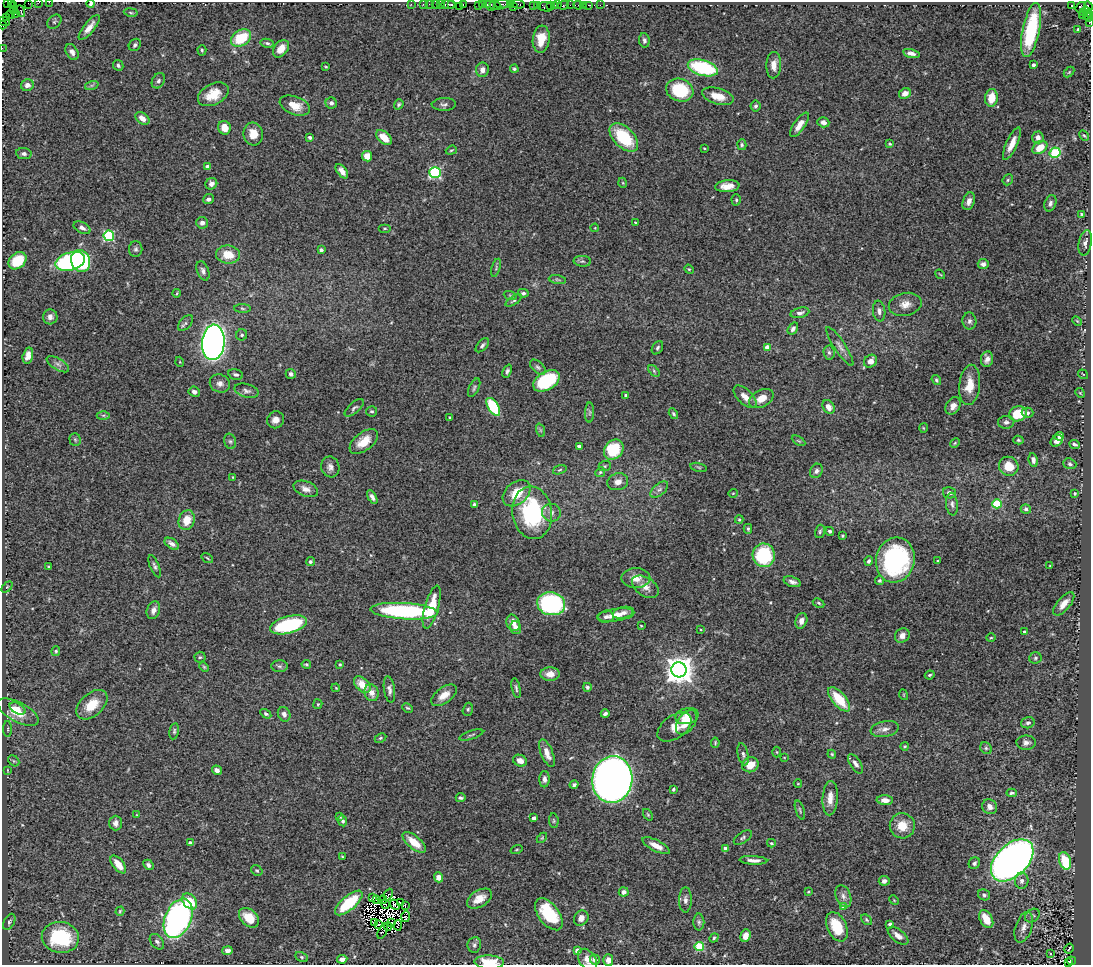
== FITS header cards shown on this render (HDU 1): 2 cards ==
NAXIS1  =                 1089
NAXIS2  =                  963

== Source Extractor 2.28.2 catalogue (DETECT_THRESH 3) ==
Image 1089 x 963 px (HDU 1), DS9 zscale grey, 1 PNG px = 1 image px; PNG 1093 x 967 px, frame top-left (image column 1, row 963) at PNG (2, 2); each listed source drawn as its Kron ellipse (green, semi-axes under 4 px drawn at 4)
Background 1.34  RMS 0.047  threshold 0.142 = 3 sigma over >= 5 px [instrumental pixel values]
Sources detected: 431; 13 with non-positive FLUX_AUTO (blend fragments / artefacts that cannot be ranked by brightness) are neither listed nor drawn; the other 418 listed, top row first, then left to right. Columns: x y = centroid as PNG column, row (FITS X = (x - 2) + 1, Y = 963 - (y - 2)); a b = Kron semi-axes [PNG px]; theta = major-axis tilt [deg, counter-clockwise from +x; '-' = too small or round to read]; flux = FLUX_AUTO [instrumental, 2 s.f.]
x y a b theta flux
11 2 3 2 - 20
39 2 2 2 - 38
49 2 2 2 - 50
7 3 2 2 - 24
28 3 2 2 - 67
91 4 4 3 - 8
411 4 2 2 - 49
423 4 2 2 - 83
429 4 2 2 - 44
451 4 3 3 - 160
463 4 3 2 - 94
487 4 2 2 - 39
502 4 7 2 1 410
511 4 4 2 - 78
518 4 6 3 -9 330
436 5 4 3 - 340
440 5 3 2 - 130
448 5 7 3 0 310
478 5 4 2 - 130
483 5 3 3 - 270
491 5 6 4 -70 240
537 5 3 2 - 100
551 5 3 2 - 210
554 5 3 3 - 110
558 5 2 2 - 84
564 5 5 3 - 160
570 5 2 2 - 25
578 5 5 3 - 150
583 5 2 2 - 23
589 5 5 2 - 74
600 5 2 2 - 24
1072 5 4 2 - 1300
14 6 3 2 - 100
459 6 2 2 - 37
495 6 6 3 -23 510
514 6 4 2 - 120
534 6 3 3 - 150
1088 6 5 3 - 87
546 7 8 4 -4 300
1081 7 6 4 53 200
14 9 3 2 - 52
21 11 6 3 -71 56
131 12 7 3 -9 3.9
1083 12 4 3 - 47
1087 12 6 3 -51 120
15 14 3 2 - 43
10 15 4 2 - 72
1086 15 3 2 - 84
1082 16 2 2 - 40
6 17 2 2 - 40
1089 17 4 2 - 98
4 21 6 3 -13 110
54 22 8 6 45 6.7
1089 22 4 2 - 90
3 25 4 2 - 65
89 28 15 5 51 26
1078 29 3 3 - 9.1
1031 30 27 8 78 210
241 38 11 7 31 110
541 39 13 8 83 51
644 40 7 5 -83 8.3
267 43 6 4 -11 6.4
135 45 7 5 48 7.8
2 48 2 2 - 33
281 49 10 6 52 32
202 50 5 4 - 4.3
72 52 8 5 -60 15
911 53 8 4 -13 13
118 65 5 5 - 6.8
774 65 13 7 87 27
1033 65 4 3 - 9.9
326 67 4 2 - 2.5
703 68 15 7 -16 280
514 69 4 4 - 5.1
482 70 7 6 - 19
1069 72 6 4 45 3.4
158 81 8 6 59 11
27 85 6 6 - 14
92 85 7 4 18 6.2
680 90 14 11 -19 150
905 93 6 5 - 23
213 94 16 10 27 59
718 96 16 8 -16 44
991 98 9 6 84 57
331 103 5 5 - 9.3
399 104 5 4 - 5.1
444 104 12 6 2 11
295 106 16 9 -21 41
756 106 5 5 - 7.2
142 118 8 5 -37 26
823 122 6 5 - 16
799 125 14 5 55 31
224 128 7 6 - 40
253 134 11 10 - 42
1084 135 5 4 - 4.2
310 137 4 3 - 7.1
624 137 17 10 -45 160
1038 137 6 6 - 14
384 138 9 5 -42 52
890 144 4 3 - 3.6
1012 144 18 5 65 36
742 145 5 4 - 5.4
1040 147 8 5 36 49
704 148 3 2 - 2.6
451 150 6 4 21 4.2
1055 153 5 5 - 210
24 154 7 5 -7 11
367 156 5 5 - 41
208 167 4 4 - 27
342 171 8 4 -52 18
435 172 5 5 - 390
1008 180 6 5 - 4.8
623 183 5 3 - 2.8
211 184 6 5 - 14
727 186 12 6 6 32
208 199 5 5 - 8.1
736 200 5 4 - 4.9
969 201 9 5 71 16
1050 203 8 5 72 9.2
1082 214 3 2 - 3.4
635 222 3 2 - 2.3
202 223 6 6 - 14
82 228 9 5 -28 13
385 228 6 3 0 3.7
595 228 4 3 - 2.6
109 236 5 5 - 320
1085 243 13 6 79 13
136 249 8 6 88 7.8
321 250 4 3 - 8
228 255 12 9 -7 55
17 261 10 7 39 91
70 261 15 9 17 440
81 261 11 9 -69 330
582 261 9 5 -2 6.9
983 264 5 5 - 12
496 268 9 4 73 5.4
689 269 5 4 - 3.4
203 271 10 6 -69 11
940 274 5 3 - 2.6
557 280 9 4 -9 5.7
177 293 4 3 - 3.1
523 293 5 4 - 6.8
510 295 7 4 -19 4.6
514 301 9 4 33 5.7
905 304 17 11 13 30
242 308 8 4 -2 5.9
879 311 10 6 -82 13
800 313 9 5 14 11
50 317 7 7 - 12
969 321 8 7 - 10
1077 321 5 3 - 3.3
185 323 9 5 48 9.3
793 329 6 4 56 10
242 335 6 5 - 6.1
213 342 18 11 86 2400
482 345 8 4 48 7.1
840 346 23 5 -57 17
767 347 4 4 - 41
657 348 7 5 59 6.5
829 352 7 5 -85 7.2
28 356 8 5 77 21
987 359 8 6 82 16
870 361 7 6 - 21
180 362 5 3 - 2.6
58 364 12 5 -31 12
538 367 9 5 -44 8.6
507 371 7 4 68 7.9
654 371 7 4 -46 4.7
291 374 5 5 - 9.4
1083 374 5 3 - 2.3
236 375 7 5 -16 8.3
936 380 5 4 - 5.2
546 381 14 9 31 240
220 383 10 9 - 18
970 385 20 10 83 60
474 388 10 5 65 6.5
246 391 12 6 -15 12
194 392 6 5 - 11
1080 393 5 4 - 3.1
626 395 4 3 - 10
745 397 14 7 -44 25
761 399 13 8 27 34
953 406 9 7 59 20
493 407 10 5 -58 190
828 407 7 5 -54 23
354 408 12 5 42 8
372 411 5 5 - 5.7
590 412 10 4 89 6.9
1027 413 6 5 - 6
673 414 6 4 -58 4.8
1018 414 9 7 15 91
103 415 6 4 0 5.8
450 417 3 2 - 2.9
276 420 9 8 - 22
1006 422 8 6 4 9.7
923 428 5 3 - 2.8
540 430 7 4 -71 5.2
1059 436 5 4 - 13
75 439 6 5 - 4.6
1018 440 5 4 - 4.1
230 441 8 6 -73 6.7
799 441 7 3 -30 3.8
1057 441 7 5 37 21
364 442 16 9 38 49
955 443 5 4 - 3.7
1075 444 6 3 -22 6.9
579 446 4 3 - 7.1
614 450 11 9 49 160
1033 460 7 4 -80 15
1070 464 6 5 - 7.5
605 466 6 5 - 5.2
1009 466 10 9 - 57
330 467 10 9 - 16
699 467 8 3 -13 4.3
560 470 7 4 19 4.7
816 471 7 6 - 9.3
600 472 5 4 - 4.8
233 477 4 3 - 3
618 482 10 8 14 23
306 489 13 7 -20 20
659 489 10 5 40 12
517 493 16 11 40 72
733 493 5 3 - 2.6
950 493 7 5 -12 12
1075 493 3 3 - 5.8
372 497 7 4 -60 11
474 504 3 3 - 6.7
952 504 11 6 -85 11
997 504 4 4 - 150
1026 509 5 4 - 10
532 513 26 20 -81 340
551 513 9 9 - 17
739 519 4 4 - 3.7
187 520 10 8 71 49
748 529 5 3 - 5.2
820 531 7 5 75 5.6
830 531 4 4 - 6.9
842 536 3 3 - 3.4
172 544 8 5 -33 14
764 555 12 11 - 200
207 558 6 3 -36 3.4
895 560 22 19 75 410
310 561 5 4 - 6.6
869 561 4 4 - 7.7
938 561 3 3 - 3.5
155 566 12 4 -67 8.7
1050 566 3 2 - 2.8
48 567 3 2 - 3.2
636 578 14 10 0 34
879 581 4 4 - 5.6
792 582 9 5 -17 12
7 587 6 4 45 3.7
645 587 15 9 -33 27
819 603 6 4 -28 5
551 604 14 11 -11 500
1064 604 14 6 49 30
432 607 22 7 74 84
153 610 9 6 71 16
404 611 34 8 -3 460
623 613 11 5 13 14
616 615 19 6 9 35
606 617 8 6 4 9.8
801 621 8 5 71 18
513 623 8 6 -67 21
288 625 19 8 15 270
641 626 3 2 - 2.7
516 628 6 5 - 20
701 630 4 2 - 2.5
1024 632 3 3 - 5.7
902 635 8 6 45 21
991 638 5 3 - 3.2
56 651 5 4 - 4.1
200 657 5 5 - 5.1
1035 658 6 5 - 5.5
306 664 4 4 - 4.6
340 664 3 3 - 4.4
279 666 8 6 -1 7.7
204 667 5 4 - 3.6
679 670 7 7 - 4500
550 674 9 7 0 29
930 675 5 3 - 4.2
362 685 10 6 -44 48
587 687 4 4 - 6.4
336 688 4 3 - 2.3
516 688 10 3 -78 6
389 689 13 5 -81 12
371 693 8 7 - 23
444 695 15 7 36 34
904 695 5 3 - 2.7
839 699 15 6 -50 94
318 704 5 4 - 3.4
92 705 18 11 42 64
407 708 6 3 -26 3.9
17 709 8 5 -30 19
468 709 7 5 75 5.3
18 712 23 9 -28 67
266 714 6 4 -32 6.5
284 714 7 6 - 13
605 714 4 3 - 8.2
687 716 12 8 14 32
686 722 14 8 55 48
1028 723 7 5 16 7.7
674 727 19 11 35 44
8 729 8 3 -90 4.3
885 729 14 8 11 20
174 731 8 4 79 6
471 735 12 3 18 6
380 738 6 4 27 4.4
715 743 5 3 - 4.1
1026 743 10 7 1 13
905 746 4 3 - 3.3
986 748 6 5 - 5.9
777 752 5 3 - 3
547 753 15 6 -67 31
743 754 11 5 -77 11
832 754 4 4 - 3.9
784 757 3 2 - 1.7
14 761 6 4 -43 4.5
520 761 7 5 -24 22
855 764 11 5 -56 13
750 765 8 7 - 46
7 770 3 2 - 2
217 770 5 4 - 15
544 779 8 5 88 12
612 780 23 20 83 2700
798 784 4 3 - 2.6
574 785 4 4 - 7.2
673 789 4 3 - 4
1012 793 5 4 - 5.3
461 798 5 3 - 6.5
830 798 17 7 87 31
885 800 8 5 -3 22
990 807 8 7 - 21
800 810 10 3 -71 5.4
137 815 4 3 - 2.3
648 815 6 4 -54 4.3
340 817 4 2 - 3.9
534 818 4 3 - 9.6
343 821 6 4 -65 7.2
554 821 7 4 -85 4.4
116 823 7 6 - 13
902 826 12 12 - 56
743 837 10 5 35 7.6
542 838 6 3 45 3.4
414 842 14 6 -40 53
190 843 4 3 - 10
771 843 4 3 - 3.9
656 846 15 5 -27 28
725 848 4 3 - 15
517 849 6 3 19 2.9
342 857 3 2 - 2.9
753 860 14 4 -3 18
1012 860 25 16 45 2000
1065 861 9 5 -73 130
974 863 6 5 - 9.1
118 864 10 5 -51 40
148 865 5 4 - 10
257 871 6 5 - 5.3
438 877 5 4 - 21
884 881 5 5 - 12
1022 881 8 7 - 14
624 892 5 4 - 13
808 892 3 3 - 2.9
388 895 6 2 66 10
984 895 6 5 - 8.1
843 896 11 7 -69 16
373 898 3 2 - 2.1
479 899 14 8 31 37
377 900 3 2 - 4.1
383 900 4 3 - 2.5
685 900 12 6 89 13
894 900 5 4 - 3.1
190 901 9 6 -51 85
349 903 17 7 40 160
400 903 3 2 - 9.7
386 904 4 2 - 2.1
395 905 5 3 - 4.5
405 905 3 2 - 3.4
844 907 4 4 - 31
120 911 4 4 - 3.5
549 914 18 10 -53 150
1032 916 8 6 35 8.6
406 917 5 4 - 4.4
178 918 21 13 66 960
249 918 11 8 -43 55
581 918 8 7 - 20
986 919 9 6 -61 53
866 920 6 4 -43 4.5
9 922 9 5 61 7.6
374 922 2 2 - 3.7
392 922 2 2 - 5.2
699 922 8 5 -90 7.8
378 924 2 2 - 1.5
890 924 4 3 - 5.8
398 925 5 2 - 1.2
388 926 4 2 - 5.6
837 927 15 9 -65 100
1024 927 16 8 72 22
383 931 8 4 67 6.8
745 936 6 5 - 30
898 936 12 6 -39 19
60 937 19 15 -7 260
714 938 5 4 - 4.9
157 942 9 6 -51 9.8
474 945 8 6 83 9.5
699 947 4 4 - 150
1069 949 5 2 - 1.3
227 951 5 4 - 15
577 951 4 4 - 26
1051 954 3 3 - 9.4
301 957 7 4 -27 4.9
342 959 5 4 - 15
587 959 12 8 -55 26
595 960 5 4 - 15
608 960 5 5 - 21
1071 961 4 3 - 160
489 962 15 7 -3 80
1068 963 4 3 - 460
At the frame edge (FLAGS 8, measured only in part): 14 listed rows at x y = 11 2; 39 2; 49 2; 7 3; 28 3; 91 4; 1088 6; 1089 17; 4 21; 1089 22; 3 25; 2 48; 489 962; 1068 963
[13 non-positive-flux detections neither listed nor drawn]